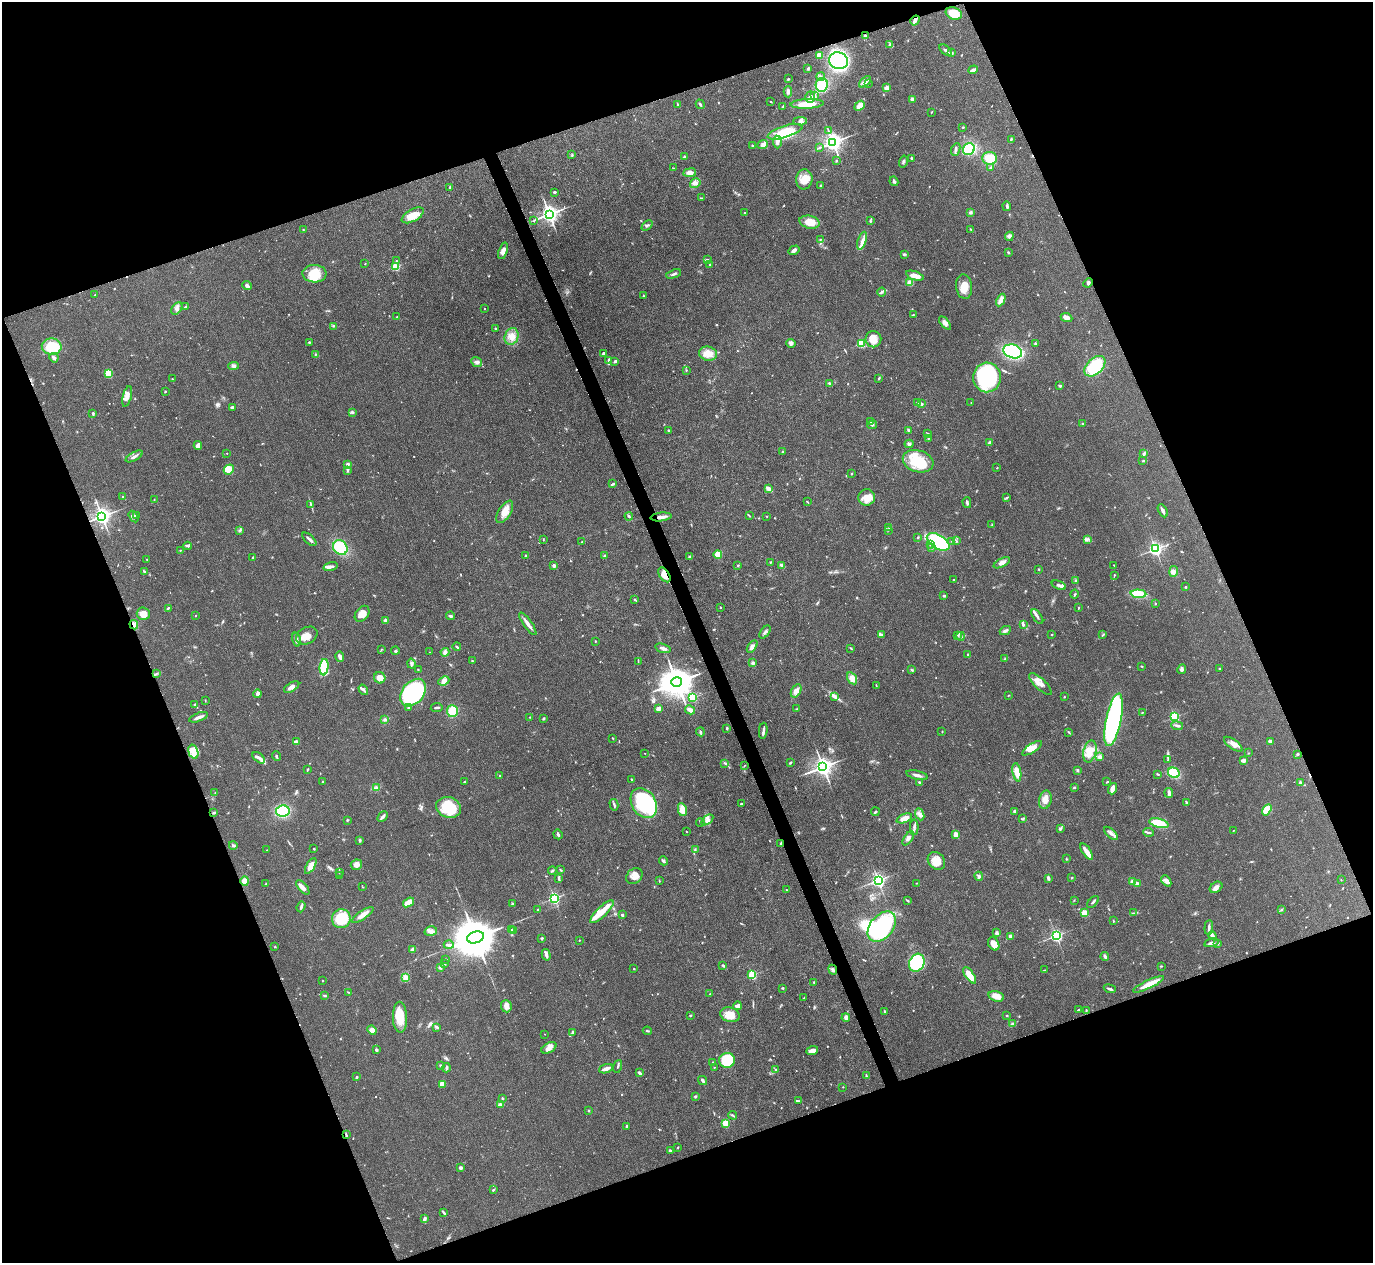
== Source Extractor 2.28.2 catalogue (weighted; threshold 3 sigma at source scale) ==
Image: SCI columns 3-5485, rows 151-5194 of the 5487 x 5475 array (HDU 1 of 3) = the unmasked area's bounding box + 8 px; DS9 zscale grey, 4 x 4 block average (1 PNG px = mean of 4 x 4 image px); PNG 1375 x 1265 px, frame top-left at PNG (2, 2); each listed source drawn as its Kron ellipse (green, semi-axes under 4 px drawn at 4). Shown black and unused: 41% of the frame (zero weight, under 3 of 4 exposures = <1% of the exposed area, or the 3 px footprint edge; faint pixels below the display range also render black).
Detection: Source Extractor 2.28.2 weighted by HDU 2 'WHT'. Background 0.0712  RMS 0.0053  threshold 0.0238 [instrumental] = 3 sigma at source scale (4.5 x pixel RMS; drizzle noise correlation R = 1.50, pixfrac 1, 0.05/0.05 arcsec/px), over >= 5 px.
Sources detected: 800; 4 too faint to see at this stretch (4 x 4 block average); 6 inside a brighter object's white glare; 8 cosmic-ray / hot-pixel residue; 1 long thin detection or spike segment (spike, bleed or trail) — neither listed nor drawn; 13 coinciding with a brighter row at this scale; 44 inside a brighter listed object's ellipse — not listed separately; of the other 724, all 500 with FLUX_AUTO >= 1.62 (the completeness limit of this list) listed and drawn (224 fainter detections not listed), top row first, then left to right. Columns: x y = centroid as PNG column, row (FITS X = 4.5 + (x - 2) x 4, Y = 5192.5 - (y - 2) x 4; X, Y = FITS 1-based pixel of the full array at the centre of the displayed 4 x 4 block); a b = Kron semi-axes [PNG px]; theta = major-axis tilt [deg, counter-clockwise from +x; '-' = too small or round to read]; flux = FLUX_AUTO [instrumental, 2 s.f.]
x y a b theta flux
954 13 8 6 -20 59
915 20 5 3 - 12
865 36 3 3 - 4.1
889 44 2 2 - 2.8
945 50 7 2 -38 7.5
951 53 3 3 - 4.6
819 55 4 3 - 13
838 61 9 8 - 420
808 68 3 3 - 3.7
973 70 5 2 - 18
821 76 4 3 - 6.3
788 79 2 2 - 3.2
865 82 7 4 41 13
869 83 2 2 - 1.6
822 85 7 6 - 110
887 88 2 2 - 62
788 92 6 3 -88 9.6
815 96 3 2 - 4.3
810 97 6 4 71 14
912 99 4 3 - 6.7
771 102 2 2 - 1.7
700 104 5 2 - 5.3
807 104 17 4 3 54
678 105 4 2 - 3.8
860 106 6 3 41 38
782 107 4 2 - 3.3
931 112 3 2 - 1.9
800 121 7 4 3 10
963 127 2 2 - 3.3
828 131 3 2 - 2.1
785 132 18 5 17 63
1011 139 3 2 - 2.9
777 142 6 3 -84 15
833 142 3 3 - 2300
763 144 5 4 - 13
753 145 3 2 - 2.6
820 147 2 2 - 1.8
956 149 6 2 66 6.4
969 149 6 5 - 110
572 155 3 2 - 2.3
684 157 3 2 - 6.2
911 158 3 2 - 3.5
989 158 7 6 - 46
836 161 2 2 - 2.2
903 161 6 2 75 5
990 167 3 2 - 2.9
673 168 3 2 - 1.7
690 173 6 4 7 16
804 179 10 8 83 41
894 181 5 3 - 5.4
695 183 5 4 - 13
821 186 3 2 - 2.6
449 187 3 2 - 4.3
554 192 4 2 - 3.1
701 198 3 2 - 2.1
1007 206 5 2 - 5.6
744 212 2 2 - 3.7
971 212 3 3 - 6
549 214 3 3 - 2100
413 215 12 6 29 48
534 221 2 2 - 2.5
870 221 3 2 - 3.1
809 222 10 6 -13 46
647 226 6 2 41 5.9
303 229 2 2 - 2
971 229 2 2 - 1.9
1009 236 5 4 - 8.6
820 239 2 2 - 1.8
862 241 9 3 72 18
794 250 6 3 32 11
503 251 8 4 71 18
1008 252 2 2 - 2
904 254 2 2 - 2.1
707 260 2 2 - 6.5
396 261 2 2 - 1.8
365 264 2 2 - 1.6
710 265 2 2 - 2.4
395 267 2 2 - 210
314 274 12 9 -3 70
674 274 8 2 19 6.6
915 276 9 4 -18 27
910 283 3 3 - 29
1088 283 5 3 - 5.2
247 286 5 3 - 9.1
964 287 12 8 -82 44
882 292 4 3 - 6.1
95 295 2 2 - 1.9
644 296 2 2 - 1.7
1001 300 7 3 63 25
185 307 4 2 - 3.5
177 308 7 4 53 13
485 308 2 2 - 2.3
913 315 3 2 - 1.9
397 317 3 2 - 2
1066 317 6 3 -24 16
945 323 8 4 -48 16
333 326 2 2 - 2.2
496 329 2 2 - 5
512 336 8 6 70 28
873 339 8 8 - 30
309 342 2 2 - 3.1
791 343 4 3 - 8.2
861 343 2 2 - 270
1035 344 3 3 - 3.7
52 347 10 8 -4 130
1013 351 9 6 -19 310
315 354 2 2 - 1.9
604 354 3 3 - 8.6
708 354 9 7 -16 38
54 358 5 3 - 10
608 361 2 2 - 4.3
615 361 3 2 - 7.6
476 362 5 4 - 11
233 366 5 3 - 9.2
1095 366 12 8 44 160
686 370 2 2 - 1.9
109 373 4 3 - 80
987 377 15 14 - 340
879 378 2 2 - 3.7
172 379 2 2 - 1.9
829 383 3 2 - 3.7
1060 386 2 2 - 15
165 391 3 2 - 3.1
127 396 10 3 75 20
918 402 4 3 - 7.6
971 403 2 2 - 2
922 404 2 2 - 17
232 407 4 3 - 7.1
352 412 3 2 - 6.8
93 414 3 2 - 4
870 421 3 2 - 2.7
1083 424 2 2 - 3.4
872 425 5 4 - 6.2
908 430 3 3 - 4.1
668 431 3 2 - 3.5
928 433 3 2 - 2.3
928 438 2 2 - 1.9
989 443 4 3 - 7.2
909 444 4 3 - 6.6
198 445 4 3 - 18
783 451 2 2 - 2.4
227 453 2 2 - 1.8
1144 453 4 3 - 4.6
134 456 9 2 28 9.7
918 461 15 11 -16 110
1143 461 3 2 - 2.1
348 464 2 2 - 27
997 468 2 2 - 2.1
229 469 5 4 - 67
347 471 2 2 - 1.8
851 474 3 2 - 2.3
612 484 4 2 - 5.3
769 489 3 2 - 37
123 497 2 2 - 4.6
867 497 8 8 - 40
1006 498 3 2 - 3
154 500 3 2 - 2.9
807 502 3 2 - 1.8
967 503 5 2 - 6.4
311 504 3 2 - 2.8
1163 511 7 2 -63 12
505 512 12 6 58 31
136 515 2 2 - 2.6
102 516 3 3 - 1900
629 516 4 2 - 4.8
749 516 2 2 - 2.5
767 516 2 2 - 2.1
134 517 6 3 -57 7.5
661 517 10 3 6 17
992 524 3 2 - 1.8
889 528 2 2 - 2
240 530 3 2 - 3.3
888 530 3 2 - 2.6
918 537 2 2 - 3.8
309 539 9 2 -43 8.6
543 539 3 2 - 1.7
1087 540 4 3 - 7.2
956 541 3 2 - 3
582 542 2 2 - 3.1
938 542 12 6 -32 310
952 542 3 2 - 1.8
930 545 2 2 - 2.3
188 546 4 2 - 4
340 548 8 6 -52 130
931 548 2 2 - 1.7
1155 549 2 2 - 960
180 550 2 2 - 1.7
525 555 2 2 - 2.3
718 555 4 4 - 34
604 556 3 3 - 6.6
690 557 4 2 - 5.6
253 558 2 2 - 4.2
147 559 2 2 - 3.1
770 562 2 2 - 2.3
1002 563 9 3 28 17
554 565 2 2 - 28
738 565 2 2 - 3.2
782 565 4 3 - 8.7
1114 565 2 2 - 2.1
330 567 7 3 14 13
1039 569 2 2 - 2.1
144 571 4 2 - 2.1
1173 572 5 4 - 10
664 575 8 5 -57 26
1114 575 3 2 - 2.7
954 580 2 2 - 2.1
1075 580 3 2 - 2.8
1059 585 7 3 -21 8.5
1186 587 2 2 - 4.5
1074 594 4 2 - 4.1
1138 594 8 3 -4 110
944 596 3 2 - 4.6
635 599 3 2 - 2.9
1155 604 2 2 - 2.1
720 607 3 2 - 1.9
1078 607 2 2 - 2
168 608 3 2 - 4.1
143 614 6 6 - 32
362 614 9 6 52 31
196 615 2 2 - 1.8
451 616 4 2 - 7.5
1037 617 8 2 -56 9
386 620 2 2 - 32
528 624 13 2 -55 21
134 625 5 3 - 18
1023 625 3 2 - 6.4
1005 631 6 3 26 9.8
765 632 7 2 54 6.6
881 635 2 2 - 5.9
958 635 3 2 - 2
1051 635 2 2 - 2.4
1103 635 4 2 - 3.5
307 636 11 8 29 38
961 636 4 2 - 5.1
296 640 7 3 -77 8.1
595 641 2 2 - 1.9
457 647 4 2 - 3.6
752 647 7 3 55 13
663 648 8 2 -17 12
851 648 4 2 - 2.6
381 649 2 2 - 1.6
395 651 4 2 - 4.1
429 652 2 2 - 2.5
445 652 4 3 - 10
968 654 2 2 - 2.8
340 657 5 3 - 14
1005 658 2 2 - 2.5
472 661 2 2 - 2
638 661 3 2 - 1.9
753 663 3 2 - 11
412 664 5 3 - 8.1
1142 666 3 2 - 2.6
324 667 8 4 85 130
418 669 2 2 - 1.6
1182 669 5 3 - 8
1219 669 2 2 - 1.8
911 670 3 2 - 1.9
157 673 2 2 - 1.8
380 678 6 5 - 26
852 678 6 4 -57 29
444 681 6 4 24 12
677 682 5 4 - 7300
1040 684 15 5 -44 26
876 685 4 2 - 1.7
292 687 8 3 31 15
363 690 5 2 - 8.4
796 691 7 4 59 15
413 693 15 10 51 420
258 694 4 3 - 16
1008 695 3 2 - 2.1
835 697 4 2 - 6.3
1064 697 2 2 - 5.9
692 698 2 2 - 340
205 701 3 2 - 1.9
195 704 2 2 - 2.6
408 708 2 2 - 3.7
437 708 6 2 6 5.4
658 709 4 3 - 20
796 709 3 2 - 1.7
690 710 5 3 - 20
452 711 6 5 - 55
1142 712 2 2 - 1.9
199 717 10 2 20 14
530 717 2 2 - 2.3
1174 717 2 2 - 390
544 718 3 2 - 3.5
384 720 3 3 - 5.3
1114 720 27 7 78 720
1177 726 6 2 -7 9
727 728 2 2 - 6.7
763 731 8 2 85 11
700 732 4 2 - 4.6
942 732 2 2 - 1.6
1068 732 3 2 - 3.4
613 738 2 2 - 2.6
1270 741 2 2 - 53
296 742 3 2 - 14
1233 744 11 5 -36 21
1032 748 11 4 32 27
1090 751 11 6 75 33
193 752 7 5 -74 34
645 753 2 2 - 2.1
1248 753 2 2 - 1.8
1298 754 3 2 - 4.2
276 756 5 2 - 5.4
1100 757 2 2 - 40
259 758 7 3 -38 11
1168 760 2 2 - 2
1243 760 3 2 - 15
725 763 4 2 - 4.8
790 763 4 2 - 4.1
744 766 3 2 - 2.5
823 767 3 3 - 2300
307 770 2 2 - 2.2
1077 770 3 2 - 4.5
1017 772 9 4 -80 39
1174 773 6 5 - 98
1158 774 4 2 - 3.1
917 775 11 3 -14 12
500 776 2 2 - 3
632 779 2 2 - 2.2
323 781 2 2 - 2.2
464 782 4 2 - 4
919 782 3 2 - 3.3
1107 782 4 2 - 2.3
1300 782 3 2 - 3.5
1074 787 3 2 - 3.2
376 788 3 2 - 2.7
1112 789 6 3 71 27
215 793 3 2 - 2.4
1169 793 5 2 - 13
1045 800 9 6 77 26
1186 802 3 2 - 3.5
644 803 16 12 -59 320
741 804 3 2 - 4.4
614 805 6 2 -76 6.5
449 807 13 10 -16 150
682 810 6 4 -79 35
1267 810 6 3 58 74
283 811 7 5 9 150
875 812 4 2 - 4.9
1015 812 3 2 - 10
214 813 3 2 - 3.9
920 814 6 4 -68 11
382 817 6 3 47 8.2
904 818 8 3 22 32
1023 819 3 2 - 2.9
347 820 3 2 - 3.6
707 820 7 4 37 12
700 822 4 2 - 3
1159 823 10 4 -15 88
914 827 8 3 -89 8.5
1060 829 4 2 - 4
1233 830 2 2 - 1.7
687 832 2 2 - 1.8
1149 832 5 2 - 5.2
1111 833 9 3 -43 13
558 834 5 2 - 5.1
956 835 4 3 - 26
908 838 8 3 57 11
360 840 3 2 - 3.5
781 843 2 2 - 5.3
233 845 4 2 - 4.7
314 849 2 2 - 6.7
267 850 2 2 - 1.6
695 850 3 2 - 2.9
1087 851 9 3 -57 35
1066 859 2 2 - 2.8
663 861 4 3 - 6.8
936 861 10 8 -49 41
356 865 6 5 - 18
311 866 9 3 60 28
561 870 4 2 - 3
552 871 4 2 - 3.2
339 872 3 2 - 1.7
339 876 2 2 - 2
634 876 9 7 39 30
979 876 4 3 - 6.7
559 878 3 2 - 2.9
1048 878 3 2 - 8.4
1072 878 2 2 - 3
878 880 3 2 - 740
1341 880 2 2 - 1.7
245 881 4 4 - 22
659 881 3 2 - 2.3
1132 881 2 2 - 51
1166 881 6 4 -49 14
266 883 4 2 - 2.7
917 883 3 2 - 2.3
1137 883 2 2 - 32
303 887 9 3 -50 18
363 887 2 2 - 1.6
1216 887 7 5 35 15
786 890 2 2 - 2
554 898 2 2 - 620
1074 900 3 2 - 1.7
908 901 3 2 - 2.9
408 902 6 3 34 34
1093 902 7 2 47 5.8
512 904 2 2 - 5.9
301 907 6 2 70 6.6
538 910 2 2 - 4.4
1281 910 3 2 - 3
602 912 15 5 44 48
1084 913 2 2 - 120
1133 913 3 2 - 2.6
363 915 12 4 35 24
622 915 3 2 - 6.6
341 919 9 9 - 130
1113 921 3 2 - 1.9
882 926 17 11 51 310
1209 927 7 2 86 7.9
511 929 2 2 - 2.4
513 930 2 2 - 2.6
431 931 6 4 14 14
997 933 3 2 - 11
1010 936 3 2 - 14
1056 936 2 2 - 750
1212 936 4 3 - 11
475 937 8 5 18 18000
542 938 2 2 - 6.9
579 940 2 2 - 1.9
1211 943 7 2 13 9.3
994 944 7 5 -62 27
1218 944 3 2 - 3.6
449 945 5 3 - 9.6
275 947 2 2 - 2.1
413 949 4 3 - 8.6
546 955 6 2 -75 13
1105 956 5 2 - 8.9
446 959 2 2 - 1.9
917 963 9 7 63 160
444 964 3 2 - 2.3
723 965 3 2 - 4.9
1162 966 2 2 - 1.7
440 967 3 2 - 7.9
634 969 2 2 - 1.9
833 970 5 3 - 6.9
1045 970 3 2 - 1.8
752 975 2 2 - 260
970 975 9 4 -55 48
405 977 3 3 - 7.4
322 981 2 2 - 4.5
814 982 3 2 - 2.6
1149 984 17 4 25 44
783 988 2 2 - 3.7
1110 989 6 2 -20 7.4
348 992 3 2 - 2.1
710 994 2 2 - 1.7
325 996 4 2 - 3.8
996 996 8 5 -17 32
804 998 3 2 - 2.6
506 1006 6 5 - 17
737 1006 4 3 - 18
1078 1010 3 2 - 2.7
1086 1010 3 2 - 2.3
885 1011 3 2 - 3.2
690 1015 2 2 - 3.2
730 1015 10 7 -16 42
1007 1016 2 2 - 2.4
400 1017 15 7 -89 64
846 1018 4 3 - 13
1012 1023 4 2 - 4.4
437 1027 4 2 - 4.1
372 1030 5 4 - 19
647 1031 4 2 - 3.6
572 1032 4 2 - 3.6
545 1034 2 2 - 1.8
549 1048 8 4 30 16
376 1050 3 2 - 5.3
812 1051 6 3 19 19
727 1060 8 7 - 160
712 1062 3 2 - 2.1
440 1065 3 2 - 2.7
618 1066 7 2 72 4.6
714 1067 3 2 - 2.4
447 1068 4 2 - 8.8
606 1069 7 2 20 21
775 1070 2 2 - 2.2
640 1073 4 2 - 6.7
866 1076 3 2 - 3.2
357 1077 2 2 - 8.4
703 1080 5 2 - 8.7
443 1085 4 3 - 6.5
843 1087 2 2 - 1.7
695 1096 2 2 - 4
502 1098 2 2 - 5.3
798 1101 4 2 - 3.4
500 1105 4 3 - 13
588 1110 2 2 - 9.7
733 1115 4 2 - 5.1
725 1123 2 2 - 170
627 1126 3 2 - 2.8
346 1134 3 2 - 3
678 1147 2 2 - 2
670 1151 3 2 - 4.3
461 1168 3 2 - 9.8
493 1190 3 2 - 3.2
443 1212 4 2 - 3.7
424 1219 3 2 - 4.2
Overlapping masked pixels (flux is a lower limit): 5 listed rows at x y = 915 20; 661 517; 664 575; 134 625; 781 843
Diffuse or blended objects may show on this block-average render without a row.